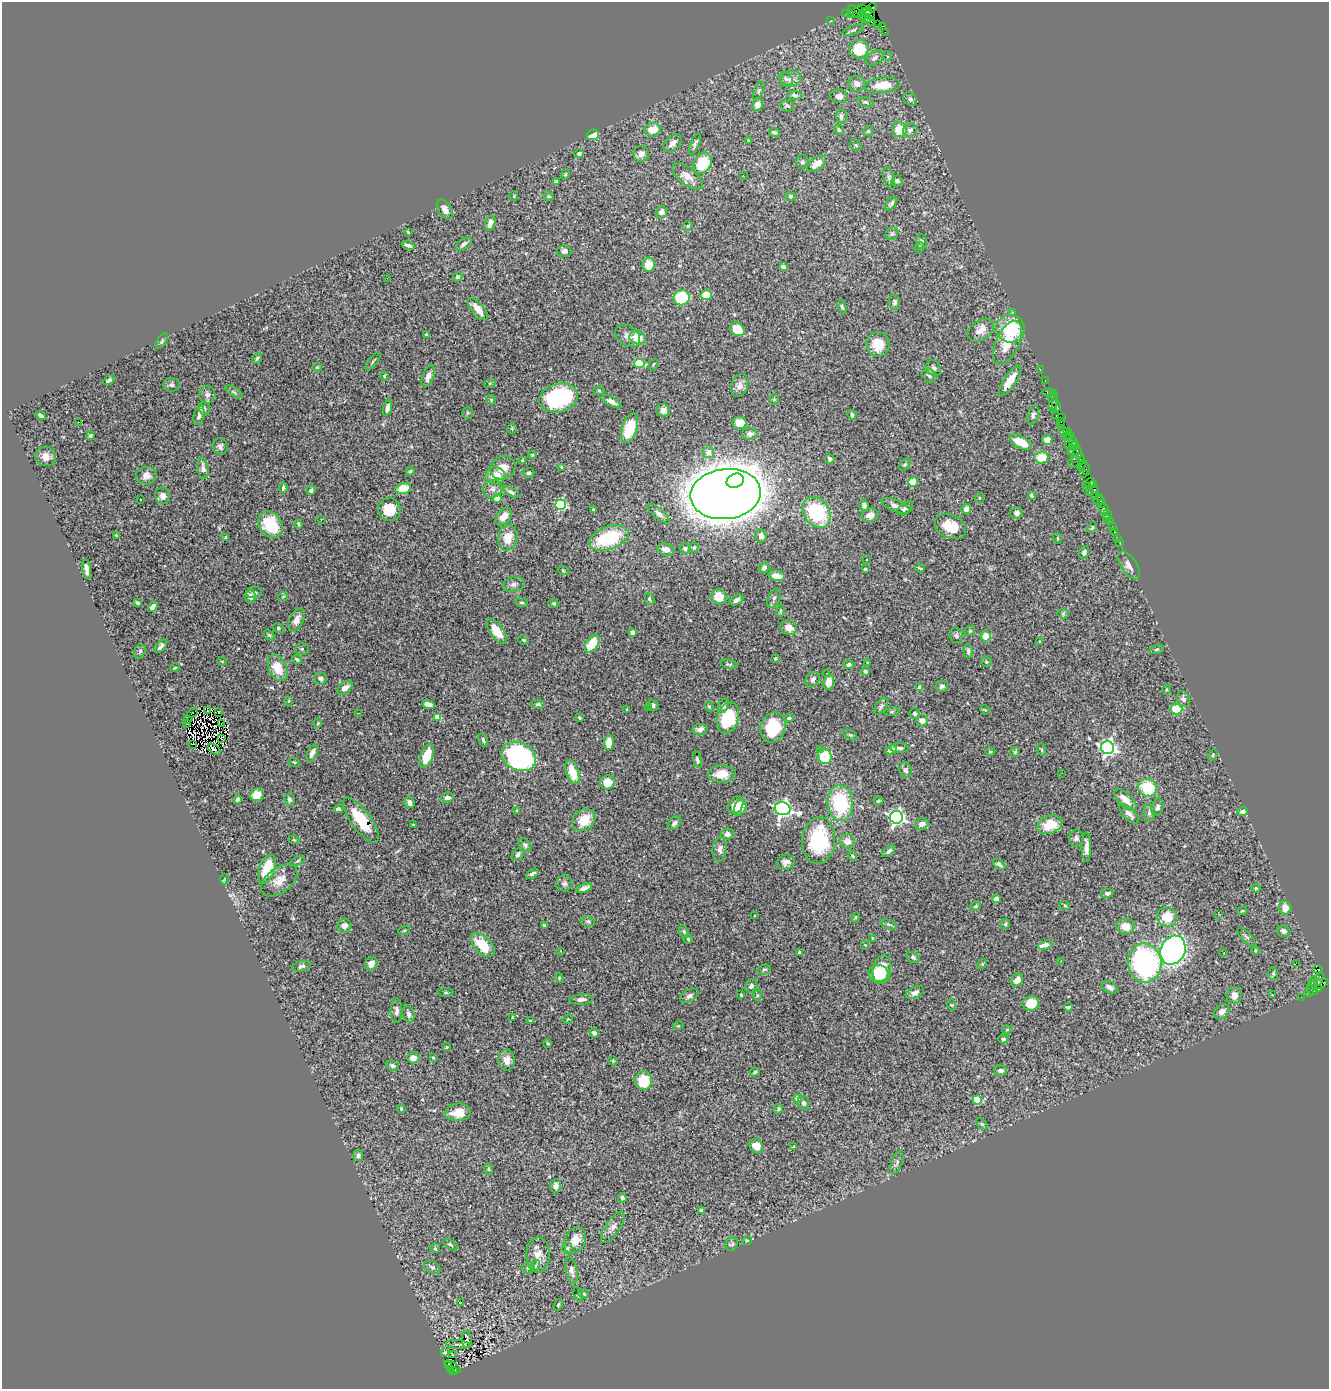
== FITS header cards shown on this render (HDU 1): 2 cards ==
NAXIS1  =                 1327
NAXIS2  =                 1387

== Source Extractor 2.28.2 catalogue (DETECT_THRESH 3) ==
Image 1327 x 1387 px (HDU 1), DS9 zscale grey, 1 PNG px = 1 image px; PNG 1331 x 1391 px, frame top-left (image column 1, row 1387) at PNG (2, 2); each listed source drawn as its Kron ellipse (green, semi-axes under 4 px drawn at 4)
Background 1.22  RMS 0.043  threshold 0.128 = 3 sigma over >= 5 px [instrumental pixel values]
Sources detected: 510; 3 with non-positive FLUX_AUTO (blend fragments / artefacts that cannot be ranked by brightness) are neither listed nor drawn; of the other 507, the 500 brightest by FLUX_AUTO listed and drawn (7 fainter detections omitted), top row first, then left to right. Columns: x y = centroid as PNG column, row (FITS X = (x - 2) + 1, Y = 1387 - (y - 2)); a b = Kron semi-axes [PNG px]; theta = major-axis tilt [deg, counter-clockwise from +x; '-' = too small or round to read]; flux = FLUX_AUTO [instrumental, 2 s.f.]
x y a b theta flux
872 7 4 2 - 28
862 9 4 2 - 64
858 10 3 2 - 49
855 11 8 4 -45 210
866 12 6 4 41 150
846 13 2 2 - 11
850 14 3 3 - 110
862 15 4 3 - 150
870 15 6 2 -59 110
866 18 5 4 - 110
830 21 2 2 - 17
870 21 6 3 -49 160
878 24 2 2 - 24
883 26 4 3 - 100
853 30 11 4 19 6.8
885 32 2 2 - 16
859 49 9 9 - 100
887 56 5 3 - 2.6
875 58 9 6 34 13
786 79 8 5 -36 6.7
791 79 11 8 19 14
857 84 8 8 - 19
882 85 18 7 6 70
759 91 10 4 66 5.2
794 95 7 4 -10 5.6
839 96 8 7 - 14
910 99 7 6 - 9
865 102 8 5 -10 7.5
758 105 6 5 - 19
787 106 7 5 -12 5.4
841 116 7 5 -86 10
653 130 8 6 15 41
839 130 5 4 - 5.1
899 130 7 7 - 57
910 130 7 6 - 10
868 131 5 4 - 3.3
774 132 5 4 - 5.3
593 135 6 5 - 61
749 140 3 3 - 3.2
673 143 11 6 44 20
695 144 11 4 67 8.1
856 145 6 5 - 5
579 154 4 4 - 14
641 154 7 7 - 22
802 162 6 6 - 7.1
703 163 11 8 62 110
816 164 11 6 35 33
565 174 5 4 - 3.3
743 175 2 2 - 32
687 176 18 8 -39 27
889 178 11 5 -73 9.6
556 181 4 3 - 3.9
897 181 6 5 - 9.9
514 196 5 3 - 2.6
549 196 5 4 - 3.9
790 196 5 4 - 4.2
891 203 8 4 51 7
445 210 11 6 -57 20
661 212 6 5 - 12
490 223 8 5 72 16
688 226 5 4 - 3.7
408 232 3 3 - 3.2
892 234 7 5 44 6
921 241 7 5 -88 5.9
464 244 9 5 38 9.3
408 245 6 3 -18 7.7
919 247 5 4 - 3.9
564 251 7 6 - 9.6
649 265 7 6 - 49
783 267 4 3 - 11
458 277 5 4 - 6.3
387 278 2 2 - 4.2
706 295 5 5 - 72
682 298 8 7 - 140
894 302 8 5 -85 8
842 307 7 4 -67 5
478 309 14 6 -51 37
1013 312 2 2 - 27
737 329 7 6 - 54
1011 329 14 13 - 140
981 330 14 9 31 27
426 335 3 3 - 4.1
628 336 13 9 -35 18
638 338 8 6 -19 45
162 341 9 4 57 5.2
1008 343 23 11 64 59
878 344 12 11 - 53
257 358 6 3 52 4.4
373 361 10 3 50 4.3
639 363 5 4 - 120
653 365 6 3 60 3.5
317 367 5 4 - 2.8
934 368 8 6 -62 11
1040 369 3 2 - 35
929 375 8 6 -46 8.2
384 376 4 3 - 3.5
428 376 11 5 68 15
109 380 6 3 33 6.1
1010 381 18 6 56 44
1045 381 3 2 - 41
490 383 6 4 18 3.3
171 385 8 7 - 6.9
740 385 12 8 72 17
599 390 5 3 - 3.3
234 392 9 4 -30 5.2
1048 392 5 2 - 140
207 395 9 8 - 11
1052 396 3 2 - 50
559 398 20 14 12 310
774 399 5 5 - 4
491 400 5 5 - 3.4
1053 401 10 3 84 82
611 402 11 4 -28 12
1056 406 6 3 -77 130
387 408 8 4 75 15
204 409 6 5 - 5.2
663 410 6 6 - 20
468 413 5 5 - 4.6
41 415 5 4 - 8.5
199 415 10 5 77 9.8
852 415 5 4 - 5.6
1033 415 10 5 74 7.7
1056 415 3 2 - 66
1062 418 4 2 - 55
79 422 2 2 - 28
1061 422 3 2 - 35
740 423 7 6 - 45
1060 425 2 2 - 83
512 428 5 4 - 3.6
630 428 15 7 72 100
1063 430 2 2 - 27
1067 431 4 3 - 55
750 434 7 6 - 11
90 435 4 3 - 3.1
1070 435 3 3 - 75
1066 437 4 3 - 210
1047 440 5 5 - 29
1021 442 12 6 -27 60
1069 442 8 2 -88 250
1073 443 6 3 -78 150
220 446 8 7 - 9.9
1074 446 5 3 - 140
1070 451 2 2 - 40
709 452 6 5 - 26
1078 452 7 3 -67 200
532 455 4 3 - 3
46 456 10 9 - 23
1041 458 7 6 - 57
1074 458 4 3 - 120
830 459 5 4 - 11
523 461 4 2 - 3.1
1077 461 9 6 29 300
905 464 7 5 49 4.9
1081 466 5 3 - 88
562 467 4 4 - 3.5
1085 467 8 3 -68 190
203 468 11 5 -81 15
503 468 13 11 26 34
410 471 4 4 - 3.6
528 473 6 5 - 6.9
1084 474 2 2 - 68
146 476 10 8 6 19
495 476 10 8 -2 39
735 481 9 7 24 490
913 482 5 4 - 48
1090 482 5 3 - 120
1093 484 3 2 - 61
1086 486 4 2 - 87
283 488 5 3 - 4.9
403 489 8 5 15 65
492 489 10 8 27 15
1094 489 3 3 - 86
311 490 5 4 - 7.5
511 492 9 4 -29 8.6
1089 492 2 2 - 100
726 494 35 25 7 11000
1031 495 4 3 - 4.3
163 496 8 7 - 15
1095 496 2 2 - 51
1099 497 2 2 - 72
979 498 5 4 - 3.4
497 499 4 4 - 42
140 500 3 2 - 5.2
1099 501 6 3 11 120
1102 504 3 2 - 63
561 505 5 5 - 280
864 505 6 5 - 12
895 506 15 6 -22 14
905 508 9 5 36 8.2
389 509 11 11 - 61
966 509 5 5 - 14
1104 509 5 3 - 110
594 510 4 3 - 8.4
817 512 16 12 -58 220
1017 513 6 6 - 11
659 514 14 5 -40 13
870 515 8 6 19 22
1107 515 5 2 - 22
504 516 10 6 52 27
1106 518 3 2 - 26
321 519 3 3 - 2.7
1110 521 3 2 - 65
298 524 4 3 - 4
271 525 14 11 -54 110
1112 526 2 2 - 13
950 527 16 11 -25 73
1092 528 5 3 - 3.6
1114 531 2 2 - 28
116 535 4 3 - 2.3
761 536 6 5 - 17
226 537 4 3 - 4.6
508 538 13 9 78 50
609 538 20 11 20 180
1057 538 5 3 - 2.6
1118 538 3 2 - 6.4
1120 542 3 2 - 26
694 548 5 4 - 4.4
685 549 5 5 - 6.2
666 550 8 5 -20 18
1084 552 6 5 - 8.2
866 559 3 3 - 7.4
1129 565 16 7 -57 17
764 568 6 5 - 10
920 568 5 2 - 3.4
86 569 10 4 -81 16
865 569 3 3 - 4.3
563 570 5 3 - 2.5
777 576 8 5 -10 28
514 584 11 7 14 12
254 592 8 5 8 6.7
250 596 6 5 - 15
283 597 5 3 - 2.4
718 597 8 7 - 48
774 598 10 5 67 8.6
649 599 6 4 -65 4.6
736 600 7 5 29 12
522 602 6 5 - 4.7
137 603 4 3 - 5.7
554 603 5 4 - 4.5
153 607 6 4 58 14
780 611 6 3 71 3.2
1063 614 5 5 - 3.6
296 620 12 7 65 18
278 628 5 4 - 4.4
789 628 8 7 - 24
497 631 14 6 -54 51
970 631 6 4 45 3.6
632 632 4 4 - 10
269 635 6 3 -44 3.4
956 635 8 7 - 7.2
986 636 5 5 - 37
523 640 6 4 -27 4.1
1040 642 4 3 - 3.9
592 644 10 6 57 96
161 646 8 4 49 8.8
302 649 7 5 0 4.7
1156 649 7 4 19 4.8
140 651 7 5 73 5.3
968 651 7 4 -87 7.3
775 658 3 2 - 2.6
297 659 5 3 - 6.8
222 661 5 3 - 2.2
867 662 3 2 - 2.2
986 662 5 5 - 4.3
729 664 9 3 -13 4.2
849 665 6 4 3 7.2
175 668 4 3 - 2.4
278 668 14 8 -63 60
865 671 4 3 - 5.1
827 674 3 2 - 2.5
320 678 6 6 - 7.7
813 679 8 6 53 11
829 682 8 5 80 30
942 686 6 5 - 7.3
345 688 9 5 38 17
920 688 4 4 - 36
1166 690 5 3 - 3.1
1183 699 8 6 -69 10
289 701 4 3 - 2.6
428 704 6 4 -19 18
538 704 7 4 2 5.2
653 705 6 5 - 9.2
723 706 7 5 69 11
881 706 9 5 60 7.7
709 707 5 4 - 3
648 708 4 3 - 2.6
1176 709 6 5 - 73
627 710 3 2 - 2.5
985 710 5 4 - 2.7
207 711 3 2 - 2.9
218 712 3 2 - 7.3
892 712 8 4 9 4.4
192 713 6 3 45 16
359 713 2 2 - 2.1
915 713 6 5 - 8.8
438 717 4 4 - 55
579 718 3 3 - 3.8
728 718 16 10 73 130
789 718 4 4 - 5.1
188 719 2 2 - 4.9
922 721 6 5 - 17
187 723 2 2 - 2.9
318 723 5 3 - 2.4
221 724 2 2 - 2.2
773 727 15 12 71 160
700 729 8 5 11 14
850 735 8 3 -30 3.4
221 738 3 2 - 2.8
483 740 7 4 -64 5.2
609 743 7 5 88 45
192 744 3 2 - 3.4
899 748 9 4 -1 7.6
1107 748 6 6 - 1100
214 749 7 2 -36 4.3
820 749 3 2 - 5.5
1041 749 6 4 -71 3.4
891 750 6 4 13 22
990 752 5 3 - 2.7
1015 752 5 5 - 3.8
312 753 9 4 68 17
1213 755 6 4 67 3.6
427 756 12 6 71 76
519 756 18 14 -27 620
825 756 7 7 - 86
697 760 8 4 -78 7.6
294 762 6 3 -19 3.1
906 770 7 6 - 9
572 772 13 6 -70 60
1062 773 2 2 - 5.1
722 774 14 8 2 56
608 782 7 7 - 46
1148 788 10 8 -30 120
257 795 7 6 - 49
447 797 6 5 - 8.4
238 799 4 4 - 6.6
289 800 6 5 - 8
1125 800 14 6 -44 33
878 801 5 3 - 3.4
409 803 6 5 - 17
840 803 18 12 -85 200
736 805 9 7 56 40
740 807 9 5 64 34
1157 807 9 6 77 10
339 809 4 3 - 5.3
783 809 8 6 -15 1000
517 810 4 2 - 2
1243 811 5 4 - 11
1149 813 9 5 -89 8.2
1129 814 13 5 -46 16
896 817 6 6 - 830
361 820 27 9 -53 90
584 820 12 10 41 66
674 823 8 5 46 9.3
922 824 7 5 17 15
414 825 3 3 - 4.3
1050 825 13 8 20 80
727 834 6 5 - 14
1076 838 8 7 - 9.9
294 840 5 3 - 2.7
819 841 23 16 85 230
847 841 8 7 - 22
525 845 7 5 -46 5.9
1086 847 15 4 -90 20
720 849 12 7 83 14
889 851 7 4 39 8
518 854 7 5 52 8.3
852 856 5 4 - 3.5
297 861 7 4 26 4.1
786 862 9 7 23 13
999 864 7 4 -31 8.3
267 869 15 8 70 95
532 874 7 4 29 7.8
225 879 5 3 - 3.2
279 880 21 12 38 36
564 883 8 8 - 8.9
584 888 8 4 19 18
1256 888 4 3 - 3.3
1107 893 6 4 8 7.1
996 899 4 4 - 44
976 906 5 4 - 4.6
1065 906 5 3 - 2.8
1285 908 7 6 - 26
1242 911 5 3 - 3.4
1219 914 3 2 - 2.8
755 916 3 2 - 2.7
855 917 5 4 - 3.5
1167 917 10 9 - 68
588 921 7 5 -8 6.1
889 924 9 4 -24 5.3
1005 924 5 4 - 4.5
544 925 4 3 - 4.8
344 926 7 6 - 12
1125 926 9 7 0 36
404 931 6 3 20 2.8
1283 931 7 5 -20 12
684 932 6 4 -63 4.6
1246 937 11 5 -45 7.2
873 938 4 3 - 2.6
688 939 4 4 - 4.4
483 945 15 8 -47 88
865 945 3 3 - 2.2
1045 945 8 4 19 41
1173 950 15 12 64 970
561 951 3 2 - 3.5
1255 951 4 3 - 3.1
799 953 3 3 - 3.9
1224 953 3 3 - 4.2
913 957 7 5 -28 6.1
1060 961 3 3 - 3.1
1145 963 19 17 -84 500
1296 963 2 2 - 2700
371 964 7 6 - 20
982 964 5 4 - 3.4
302 966 9 5 12 7.9
764 969 7 5 12 5.1
1318 969 4 3 - 660
882 970 14 9 80 91
1273 973 6 5 - 4.6
878 974 10 8 1 64
559 978 5 4 - 3.3
1319 979 7 3 72 390
1017 980 7 5 51 19
1313 981 5 2 - 72
1318 984 11 5 16 410
751 986 7 5 54 10
1110 987 9 5 -30 12
1318 988 3 3 - 150
1313 990 5 4 - 160
446 992 8 4 -1 3.7
915 992 10 5 26 12
1310 993 3 3 - 61
741 995 3 3 - 3.5
757 995 6 4 -89 4.1
1234 995 8 7 - 19
1272 995 3 2 - 2.7
689 996 10 6 31 9.4
1301 997 2 2 - 12
581 999 12 5 5 10
1031 1003 8 7 - 62
952 1005 5 3 - 2.7
1068 1007 4 3 - 4.1
396 1011 12 6 -89 12
1222 1011 8 6 46 19
408 1014 8 5 -74 9.5
512 1017 3 2 - 2.2
568 1019 5 3 - 2.6
530 1021 3 3 - 3.6
678 1026 5 3 - 2.6
1007 1030 5 3 - 2.2
594 1033 5 4 - 8
1003 1039 5 4 - 5.7
548 1043 4 3 - 3.3
447 1047 4 3 - 3.2
413 1058 6 5 - 21
433 1058 4 3 - 2.9
507 1060 10 8 -85 24
613 1061 5 3 - 2.8
393 1066 7 5 -20 8.1
1001 1071 6 5 - 9.2
755 1072 5 3 - 4.2
644 1081 9 8 - 93
797 1098 4 4 - 19
977 1100 4 4 - 66
804 1103 7 5 -79 10
401 1109 5 4 - 3.8
778 1109 5 4 - 5.1
458 1112 13 8 7 40
982 1124 7 4 -44 4.1
756 1146 7 6 - 34
793 1147 4 3 - 3.8
358 1156 5 5 - 8.4
897 1162 12 5 70 9.2
488 1169 6 4 -88 3.4
556 1186 7 5 88 11
622 1198 5 4 - 7.6
702 1211 4 3 - 16
613 1227 18 7 56 19
575 1240 14 10 62 33
747 1240 5 3 - 2.2
732 1244 7 6 - 6.8
450 1245 8 4 -34 5.2
435 1248 5 5 - 4.1
567 1248 5 5 - 4.9
538 1255 18 11 90 30
535 1266 6 4 59 4.2
432 1267 8 6 -25 6.7
528 1268 6 5 - 5.9
572 1271 13 6 -79 13
578 1294 8 3 -72 3.8
584 1294 5 3 - 2.9
461 1303 4 2 - 3.4
558 1305 6 3 68 3.6
467 1340 8 5 -87 5.8
458 1344 12 3 -4 3.9
445 1352 3 3 - 2.8
453 1355 3 3 - 7.3
448 1365 3 3 - 25
452 1367 9 3 -31 200
450 1369 3 2 - 130
454 1371 4 3 - 100
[7 fainter detections neither listed nor drawn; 3 non-positive-flux detections neither listed nor drawn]